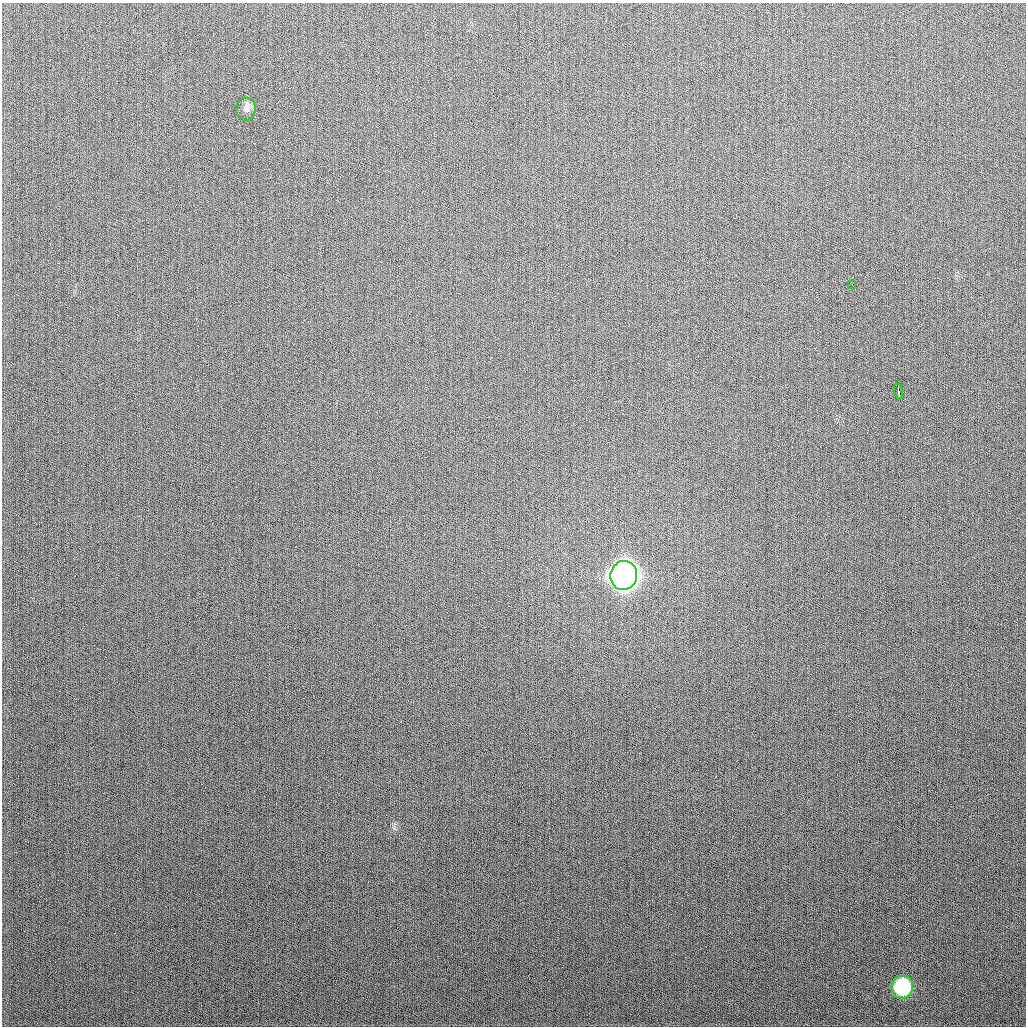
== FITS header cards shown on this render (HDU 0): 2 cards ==
NAXIS1  =                 1024
NAXIS2  =                 1024

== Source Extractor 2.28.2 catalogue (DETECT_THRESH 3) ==
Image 1024 x 1024 px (HDU 0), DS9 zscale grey, 1 PNG px = 1 image px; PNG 1028 x 1028 px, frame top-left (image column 1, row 1024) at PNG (2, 3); each listed source drawn as its Kron ellipse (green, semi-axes under 4 px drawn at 4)
Background 272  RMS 11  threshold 32.6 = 3 sigma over >= 5 px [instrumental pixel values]
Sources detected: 5; all 5 listed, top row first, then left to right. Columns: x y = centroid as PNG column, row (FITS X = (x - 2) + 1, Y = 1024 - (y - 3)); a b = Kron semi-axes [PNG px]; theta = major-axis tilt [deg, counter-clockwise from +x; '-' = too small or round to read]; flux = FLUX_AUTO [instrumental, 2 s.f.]
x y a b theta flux
246 109 11 10 - 3.7e+03
852 284 3 2 - 1.0e+03
898 391 8 3 -78 1.0e+04
624 575 14 13 - 1.1e+06
902 987 11 10 - 7.2e+04